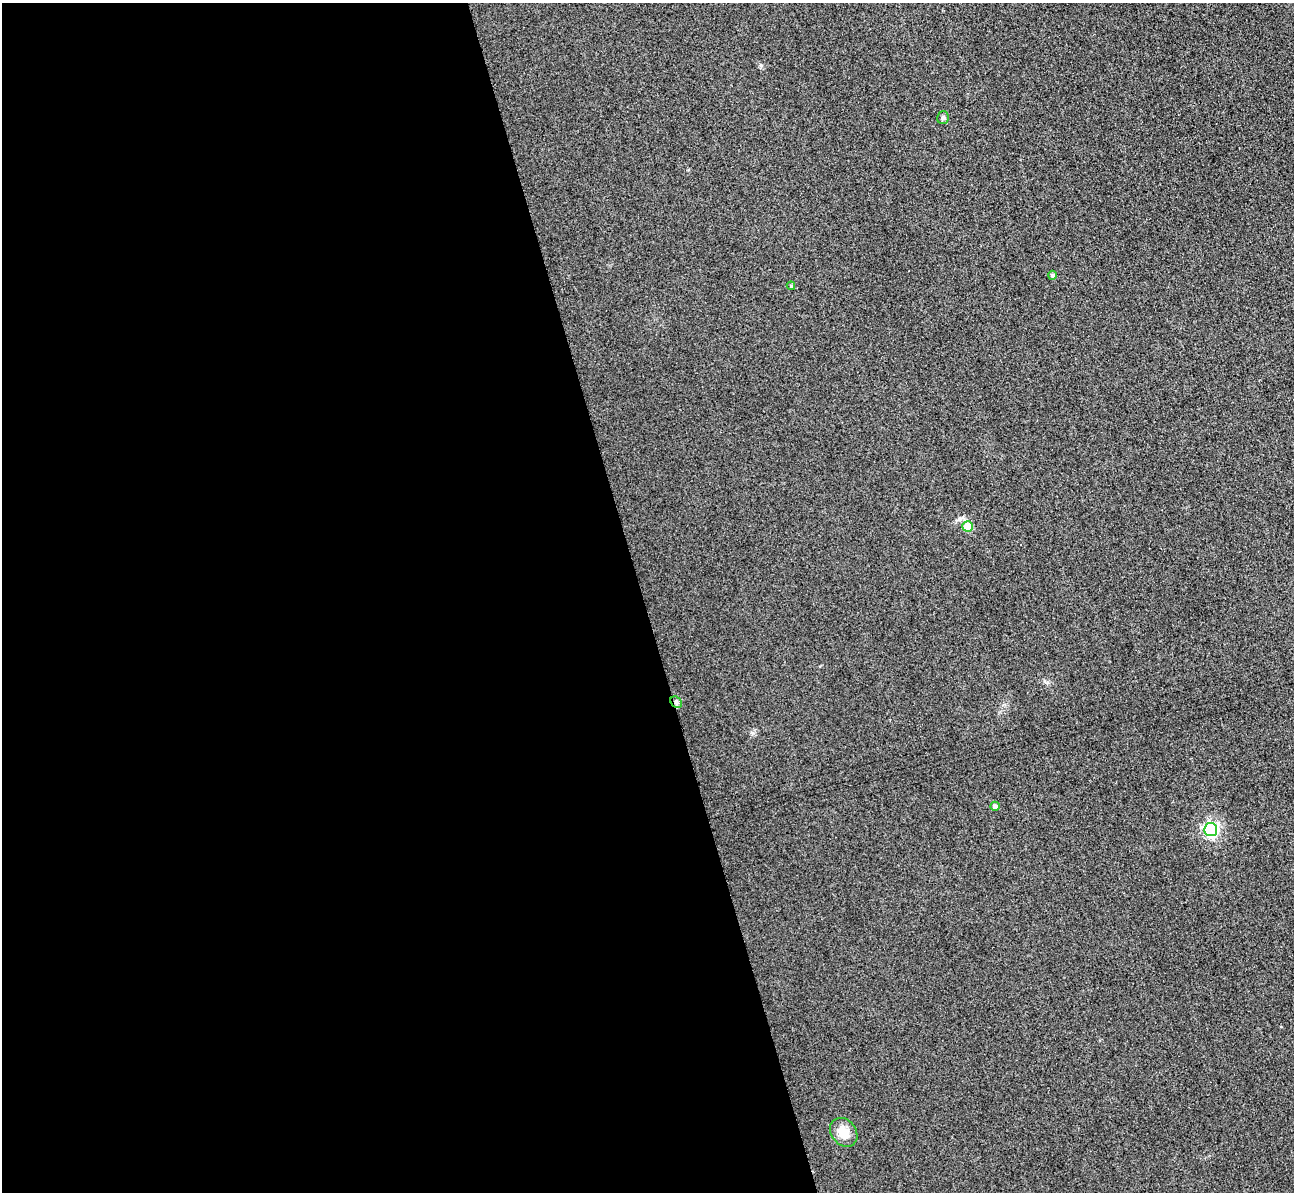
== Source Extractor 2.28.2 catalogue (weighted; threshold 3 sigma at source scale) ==
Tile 9 of 4 x 4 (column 1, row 3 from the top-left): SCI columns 29-1320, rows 1352-2541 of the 5225 x 5207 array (HDU 1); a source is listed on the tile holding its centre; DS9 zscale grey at full resolution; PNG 1296 x 1194 px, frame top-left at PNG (2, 3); each listed source drawn as its Kron ellipse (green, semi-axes under 4 px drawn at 4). Shown black and unused: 50% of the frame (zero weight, under 3 of 4 exposures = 3% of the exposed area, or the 3 px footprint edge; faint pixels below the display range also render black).
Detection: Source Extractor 2.28.2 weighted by HDU 2 'WHT'; one run over the whole footprint, this tile lists its part. Background 0.315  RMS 0.024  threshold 0.108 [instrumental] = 3 sigma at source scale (4.5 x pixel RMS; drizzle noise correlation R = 1.50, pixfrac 1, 0.05/0.05 arcsec/px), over >= 5 px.
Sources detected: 8; all 8 listed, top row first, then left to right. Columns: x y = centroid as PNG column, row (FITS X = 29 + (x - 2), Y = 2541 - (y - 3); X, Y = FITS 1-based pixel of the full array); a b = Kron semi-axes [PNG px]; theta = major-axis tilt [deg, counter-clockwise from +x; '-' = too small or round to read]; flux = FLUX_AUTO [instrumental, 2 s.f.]
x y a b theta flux
943 117 6 5 - 5.5
1052 275 4 4 - 6.3
791 286 4 4 - 3.4
968 526 5 5 - 63
676 702 6 5 - 6
995 806 5 4 - 8
1211 830 6 6 - 550
844 1132 16 12 -51 34
Overlapping masked pixels (flux is a lower limit): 1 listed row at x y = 676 702